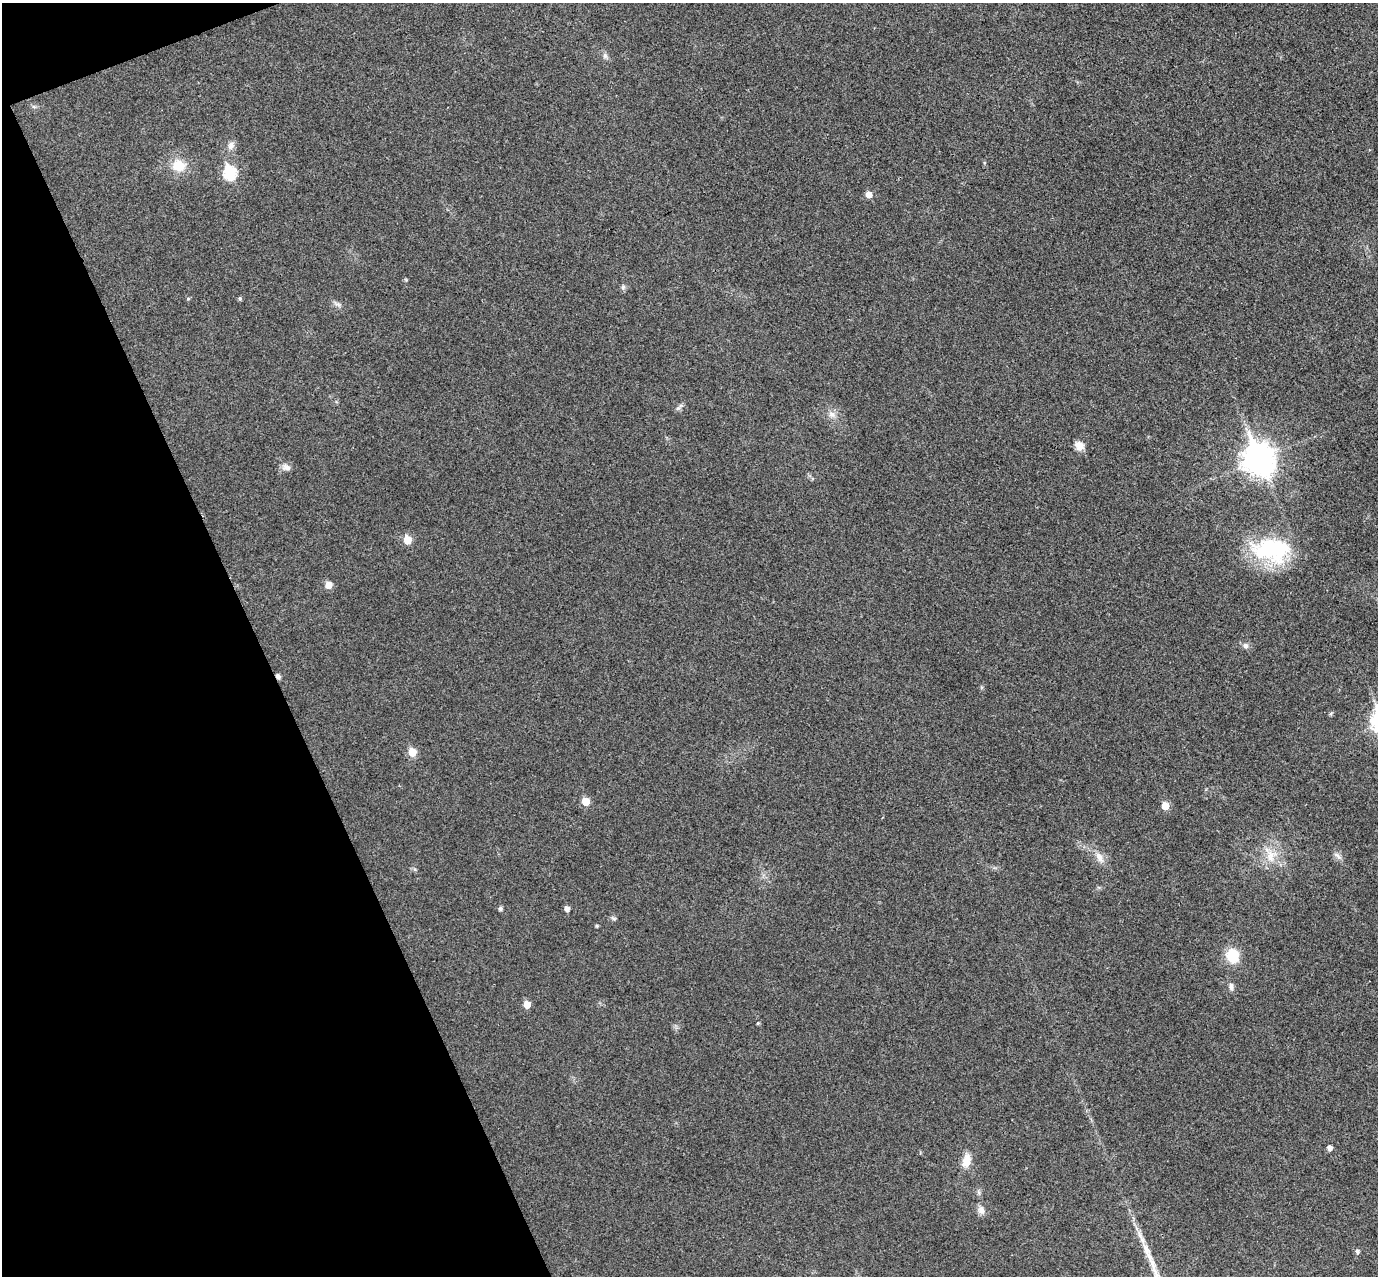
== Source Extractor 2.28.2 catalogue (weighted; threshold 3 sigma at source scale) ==
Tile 5 of 4 x 4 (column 1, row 2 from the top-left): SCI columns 55-1430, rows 2724-3997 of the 5615 x 5574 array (HDU 1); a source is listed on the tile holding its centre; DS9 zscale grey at full resolution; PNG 1380 x 1278 px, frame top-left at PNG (2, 3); no overlay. Shown black and unused: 19% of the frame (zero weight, under 3 of 4 exposures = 6% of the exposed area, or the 3 px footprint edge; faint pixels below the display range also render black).
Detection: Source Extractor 2.28.2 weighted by HDU 2 'WHT'; one run over the whole footprint, this tile lists its part. Background 0.0328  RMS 0.0049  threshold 0.0219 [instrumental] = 3 sigma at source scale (4.5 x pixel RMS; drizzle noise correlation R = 1.50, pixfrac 1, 0.05/0.05 arcsec/px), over >= 5 px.
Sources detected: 38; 1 cosmic-ray / hot-pixel residue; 1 long thin detection or spike segment (spike, bleed or trail) — not listed; the other 36 listed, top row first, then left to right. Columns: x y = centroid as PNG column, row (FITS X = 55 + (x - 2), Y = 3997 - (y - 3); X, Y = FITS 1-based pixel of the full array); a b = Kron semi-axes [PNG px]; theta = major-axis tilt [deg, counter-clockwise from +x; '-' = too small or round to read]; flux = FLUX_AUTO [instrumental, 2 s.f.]
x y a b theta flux
605 56 8 6 -75 1.5
231 145 11 9 65 2.7
179 166 15 13 -5 10
230 173 7 6 - 48
869 194 5 5 - 4.4
623 287 7 5 46 1.1
240 298 6 5 - 0.67
188 299 5 4 - 0.6
337 304 13 4 -23 1.3
678 408 8 5 47 1.2
832 414 10 9 - 2.7
1079 446 12 10 -42 4
1259 459 12 10 -65 720
286 467 12 9 -17 2.5
407 540 6 5 - 11
1271 550 49 29 -4 43
328 585 6 5 - 6.2
1245 646 7 7 - 1.7
412 752 6 5 - 11
585 801 6 6 - 8.5
1165 806 5 5 - 7.4
1271 856 20 17 72 10
1337 856 14 6 -46 2
1099 857 18 8 -61 4.2
500 909 5 5 - 1
567 909 5 5 - 2.2
614 918 8 5 -30 0.87
597 926 4 3 - 0.58
1232 956 15 12 -79 14
1231 987 11 6 -85 1.8
527 1004 6 5 - 5.7
758 1023 4 4 - 0.58
1329 1148 5 5 - 2.1
966 1161 18 10 76 5.7
981 1210 11 9 -62 2.6
1357 1251 5 5 - 1.3